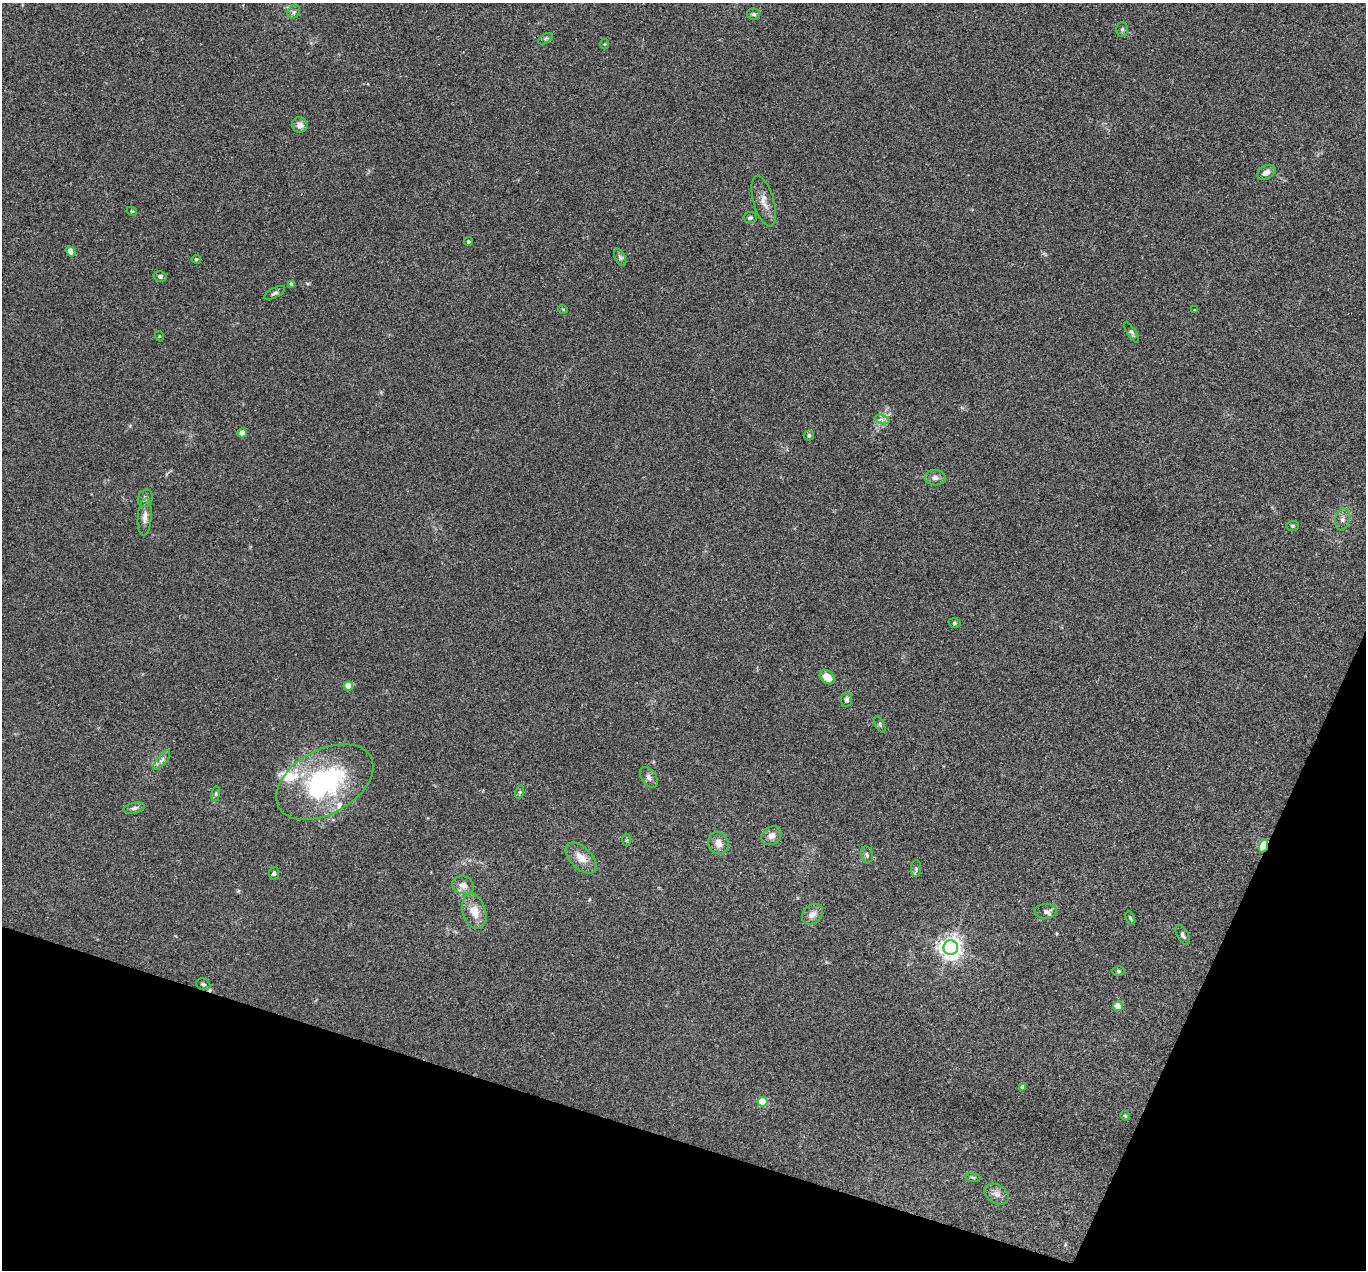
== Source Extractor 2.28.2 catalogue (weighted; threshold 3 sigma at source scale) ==
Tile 15 of 4 x 4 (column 3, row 4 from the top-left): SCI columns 2732-4095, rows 268-1535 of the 5462 x 5475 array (HDU 1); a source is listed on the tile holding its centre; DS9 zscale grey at full resolution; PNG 1368 x 1272 px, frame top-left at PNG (2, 3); each listed source drawn as its Kron ellipse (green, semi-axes under 4 px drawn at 4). Shown black and unused: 16% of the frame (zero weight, under 3 of 4 exposures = <1% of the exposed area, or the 3 px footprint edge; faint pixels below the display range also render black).
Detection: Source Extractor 2.28.2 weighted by HDU 2 'WHT'; one run over the whole footprint, this tile lists its part. Background 0.0735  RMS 0.0056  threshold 0.0252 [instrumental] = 3 sigma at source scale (4.5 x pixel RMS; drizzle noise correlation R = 1.50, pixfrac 1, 0.05/0.05 arcsec/px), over >= 5 px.
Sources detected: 66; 1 cosmic-ray / hot-pixel residue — neither listed nor drawn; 2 inside a brighter listed object's ellipse — not listed separately; the other 63 listed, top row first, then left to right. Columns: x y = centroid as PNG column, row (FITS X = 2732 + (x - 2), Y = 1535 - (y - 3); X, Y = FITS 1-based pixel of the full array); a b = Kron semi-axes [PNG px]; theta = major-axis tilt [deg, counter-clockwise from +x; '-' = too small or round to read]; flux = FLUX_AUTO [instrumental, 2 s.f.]
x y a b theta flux
294 12 7 5 47 1.3
754 14 6 5 - 1.2
1122 30 7 5 -90 1.3
545 39 8 4 31 1.1
605 44 5 3 - 0.51
300 125 8 7 - 4
1266 172 10 6 32 3
764 201 26 10 -74 5.7
132 211 5 4 - 0.63
750 218 6 5 - 1.3
468 242 4 4 - 0.88
71 251 5 4 - 5.5
620 257 9 5 -64 1.4
196 259 5 4 - 0.84
160 276 6 5 - 1.4
292 284 4 4 - 1.7
275 293 11 5 28 1.3
563 309 5 3 - 0.43
1194 310 3 2 - 0.33
1132 333 12 4 -58 1.2
159 336 5 3 - 0.51
882 419 7 4 -19 1.6
242 433 4 4 - 5.1
809 435 5 5 - 1.4
935 478 10 7 -3 2.5
145 498 9 7 63 1.9
145 517 19 7 85 3.4
1343 519 11 7 78 2.6
1292 526 6 5 - 0.9
955 623 6 4 -16 0.88
827 677 8 6 -39 7
348 686 4 4 - 13
847 699 7 5 85 1.6
880 725 8 4 -64 0.95
162 760 12 4 49 1.8
649 777 11 7 -55 2.2
325 782 52 32 29 85
520 792 6 4 72 0.73
216 794 8 4 82 0.87
134 808 11 5 11 1.8
771 836 10 9 - 3.7
627 840 6 4 88 0.8
718 843 11 10 - 4.5
1263 846 7 4 70 38
867 855 9 5 -78 1.3
581 858 19 10 -45 7.1
916 868 8 5 90 1.2
274 873 6 5 - 1
463 885 11 8 -20 3.9
474 911 18 11 -73 8.8
1046 911 11 7 3 2.4
813 914 11 9 40 3.7
1130 918 7 4 -67 0.78
1183 935 11 5 -61 1.7
951 948 7 7 - 400
1119 971 6 5 - 0.82
203 984 7 5 -23 1.2
1118 1006 5 4 - 11
1023 1087 4 4 - 2.2
763 1102 5 5 - 20
1125 1116 5 4 - 0.64
973 1177 7 3 -9 0.75
996 1194 13 9 -30 3.3
Overlapping masked pixels (flux is a lower limit): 1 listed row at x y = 1263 846